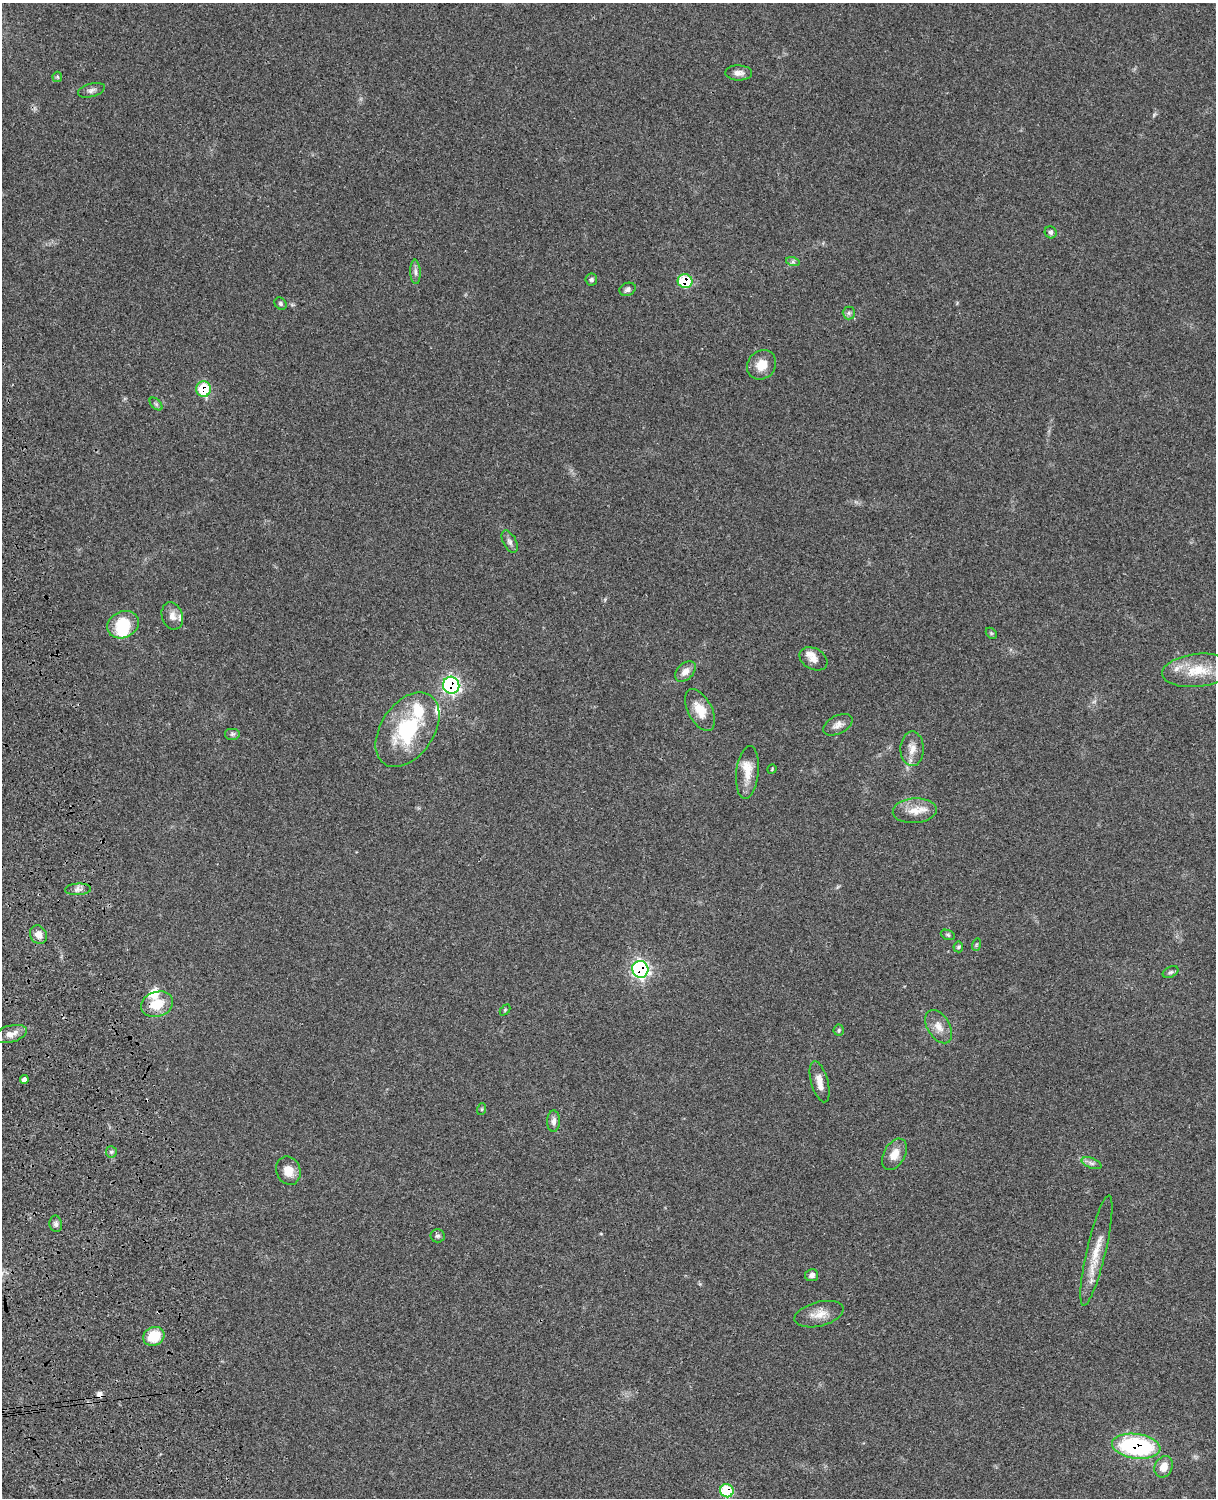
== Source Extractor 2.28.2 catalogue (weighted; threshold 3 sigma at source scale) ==
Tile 7 of 4 x 3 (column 3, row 2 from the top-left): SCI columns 2550-3763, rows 1774-3269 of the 5092 x 4930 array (HDU 1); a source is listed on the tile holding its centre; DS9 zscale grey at full resolution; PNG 1218 x 1500 px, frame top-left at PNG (2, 3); each listed source drawn as its Kron ellipse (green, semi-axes under 4 px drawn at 4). Shown black and unused: <1% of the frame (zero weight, under 3 of 4 exposures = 6% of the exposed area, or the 3 px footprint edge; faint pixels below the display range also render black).
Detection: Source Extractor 2.28.2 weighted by HDU 2 'WHT'; one run over the whole footprint, this tile lists its part. Background 0.0849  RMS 0.006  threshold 0.027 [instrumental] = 3 sigma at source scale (4.5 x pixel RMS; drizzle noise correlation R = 1.50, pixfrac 1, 0.05/0.05 arcsec/px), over >= 5 px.
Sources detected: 69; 1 inside a brighter object's white glare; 1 cosmic-ray / hot-pixel residue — neither listed nor drawn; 8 inside a brighter listed object's ellipse — not listed separately; the other 59 listed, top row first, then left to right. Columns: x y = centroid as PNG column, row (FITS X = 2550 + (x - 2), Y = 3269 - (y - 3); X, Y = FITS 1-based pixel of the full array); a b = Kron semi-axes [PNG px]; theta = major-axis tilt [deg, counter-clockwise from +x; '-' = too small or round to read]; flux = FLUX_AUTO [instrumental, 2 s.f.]
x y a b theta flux
739 73 13 7 -1 3.2
57 77 5 5 - 0.72
91 90 14 6 15 2.5
1051 232 6 5 - 1.3
793 262 7 4 -18 1.2
415 272 12 5 -87 2.1
591 279 6 6 - 1.2
685 281 7 7 - 26
628 289 8 6 24 1.7
280 304 7 5 -49 1.2
849 313 6 6 - 1.4
762 365 15 13 46 8.2
204 389 8 7 - 23
156 404 8 4 -45 1.3
510 542 12 6 -62 2.1
172 616 14 10 -71 4.4
123 625 16 13 26 19
991 633 6 4 -45 0.84
813 659 15 10 -29 4.4
1198 670 36 16 6 19
685 671 12 8 45 4.6
451 685 8 8 - 120
700 710 23 12 -62 11
838 725 16 9 27 3.9
407 730 41 26 56 46
232 734 8 6 0 1.3
912 749 17 11 89 6
772 769 5 4 - 0.58
747 772 26 11 84 8.8
915 811 22 12 4 8.7
78 889 13 5 3 2.4
38 935 9 8 - 4.8
948 935 7 5 -19 1
976 945 6 4 72 0.79
958 947 5 5 - 0.85
640 969 8 8 - 130
1170 972 8 5 26 1.3
157 1004 16 12 18 13
505 1010 6 4 46 0.71
939 1027 18 11 -58 6
839 1030 5 5 - 0.86
11 1034 17 8 15 5.2
24 1080 4 4 - 2.6
820 1082 21 8 -74 5.4
482 1109 6 3 72 0.59
554 1121 10 6 87 2.8
111 1152 6 5 - 1.2
894 1154 17 10 60 6.9
1091 1163 10 5 -21 2
288 1171 14 12 -69 7.1
56 1224 8 6 -79 1.8
438 1236 7 6 - 1.7
1096 1250 56 9 77 14
812 1275 6 6 - 2.3
819 1314 25 12 14 7.8
154 1336 11 9 27 15
1136 1446 24 12 -7 75
1164 1467 11 8 65 6.4
727 1491 7 6 - 30
Overlapping masked pixels (flux is a lower limit): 6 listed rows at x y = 685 281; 204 389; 451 685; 640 969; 1136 1446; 727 1491